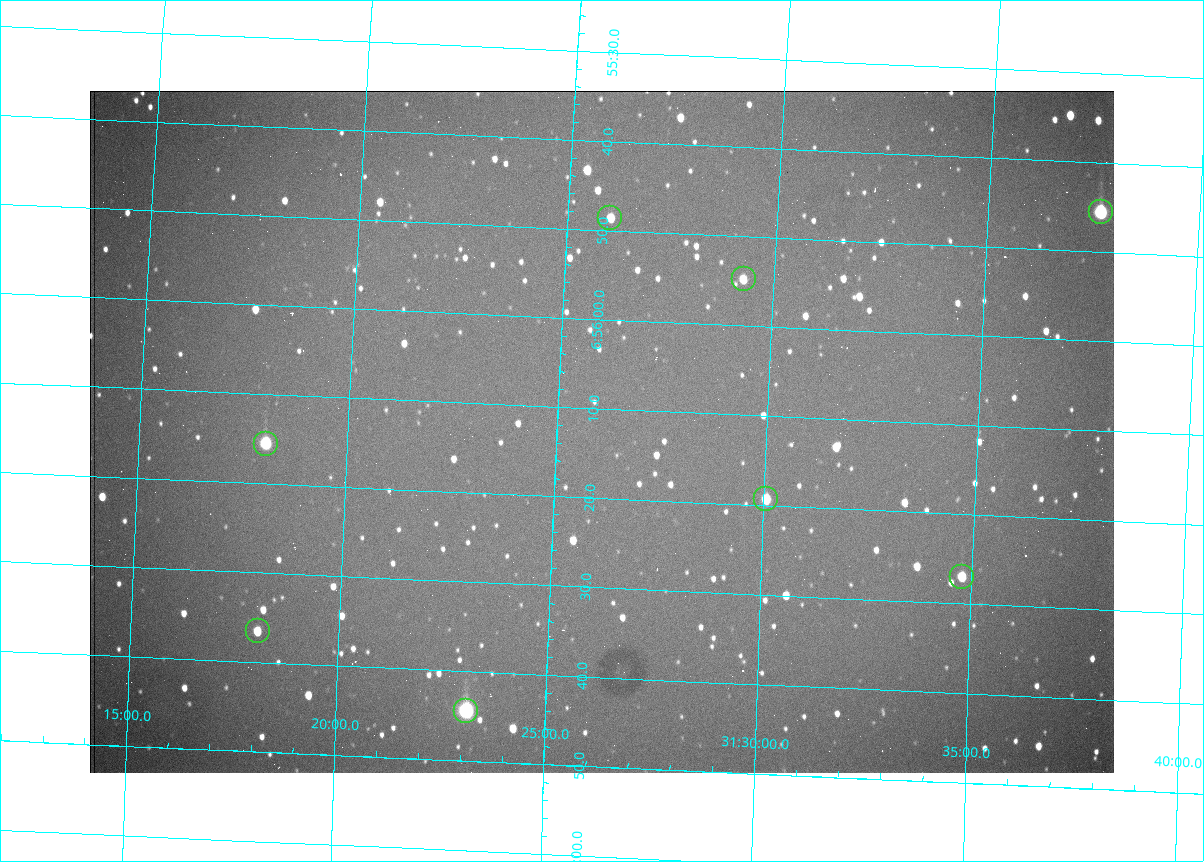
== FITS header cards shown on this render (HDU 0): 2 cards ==
NAXIS1  =                 1024 /fastest changing axis
NAXIS2  =                  682 /next to fastest changing axis

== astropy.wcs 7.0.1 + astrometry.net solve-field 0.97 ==
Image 1024 x 682 px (HDU 0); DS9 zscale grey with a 90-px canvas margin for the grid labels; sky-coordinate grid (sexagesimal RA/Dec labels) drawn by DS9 from the SOLVED WCS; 8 Tycho-2 reference stars matched to detected sources circled (green)
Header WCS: RA---TAN/DEC--TAN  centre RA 06:56:13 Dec +31:26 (104.05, +31.43 deg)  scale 1.44 arcsec/px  FOV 24.5' x 16.3'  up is -93 deg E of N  parity flipped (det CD > 0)
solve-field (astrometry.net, Tycho-2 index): VERIFIED the header's WCS against the Tycho-2 star catalogue (8 matches, 0 conflicts) and refined it, rather than solving blind
Solved WCS: RA---TAN-SIP/DEC--TAN-SIP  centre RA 06:56:13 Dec +31:26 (104.05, +31.43 deg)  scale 1.43 arcsec/px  FOV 24.4' x 16.3'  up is -93 deg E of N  parity flipped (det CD > 0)
The solver's refit moves the header's centre by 2 arcsec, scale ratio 0.9971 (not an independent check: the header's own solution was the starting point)
Tycho-2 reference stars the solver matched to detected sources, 8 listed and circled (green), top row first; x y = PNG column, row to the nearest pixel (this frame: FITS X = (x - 90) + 1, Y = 682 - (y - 91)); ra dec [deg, ICRS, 3 dp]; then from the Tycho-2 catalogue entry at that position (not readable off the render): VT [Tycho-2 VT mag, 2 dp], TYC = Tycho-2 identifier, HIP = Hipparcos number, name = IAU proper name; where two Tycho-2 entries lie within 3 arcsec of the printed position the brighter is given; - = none
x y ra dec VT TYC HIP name
1101 212 103.940 +31.628 9.24 2437-728-1 - -
610 218 103.952 +31.434 11.53 2437-424-1 - -
744 279 103.978 +31.488 11.51 2437-421-1 - -
266 444 104.065 +31.301 9.89 2437-425-1 - -
766 499 104.081 +31.501 10.83 2437-37-1 - -
962 577 104.112 +31.580 11.47 2437-71-1 - -
258 631 104.152 +31.301 11.67 2437-646-1 - -
466 711 104.185 +31.385 8.52 2437-370-1 33393 -